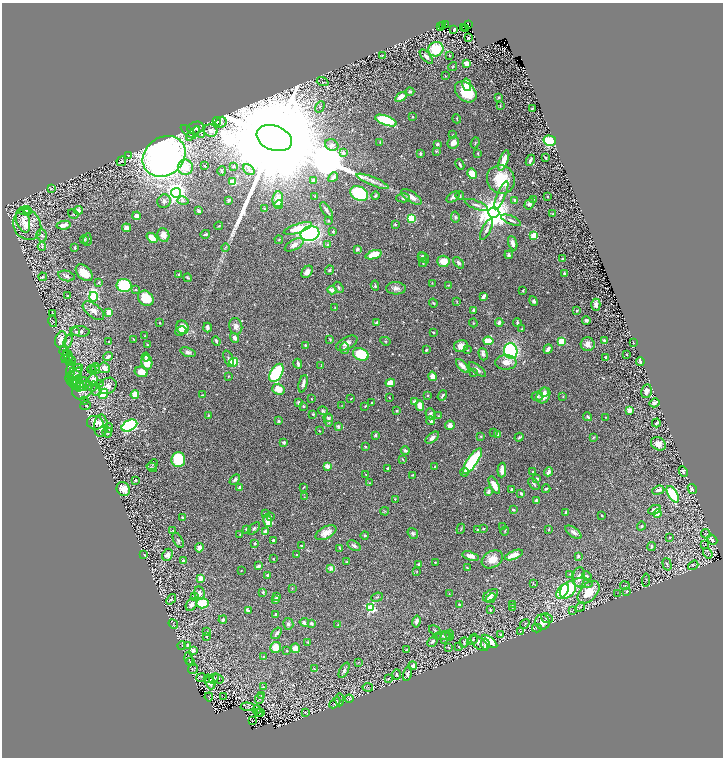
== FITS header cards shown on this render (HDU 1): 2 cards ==
NAXIS1  =                 1441
NAXIS2  =                 1511

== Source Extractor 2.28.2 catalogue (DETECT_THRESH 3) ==
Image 1441 x 1511 px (HDU 1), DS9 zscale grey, zoomed out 1/2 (1 PNG px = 2 x 2 image px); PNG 725 x 760 px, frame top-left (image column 1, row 1510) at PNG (2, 3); each listed source drawn as its Kron ellipse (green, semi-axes under 4 px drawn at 4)
Background 0.955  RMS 0.024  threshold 0.0709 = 3 sigma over >= 5 px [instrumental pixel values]
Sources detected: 675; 36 cannot appear on this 1/2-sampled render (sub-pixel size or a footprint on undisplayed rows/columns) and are neither listed nor drawn; of the other 639, the 500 brightest by FLUX_AUTO listed and drawn (139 fainter detections omitted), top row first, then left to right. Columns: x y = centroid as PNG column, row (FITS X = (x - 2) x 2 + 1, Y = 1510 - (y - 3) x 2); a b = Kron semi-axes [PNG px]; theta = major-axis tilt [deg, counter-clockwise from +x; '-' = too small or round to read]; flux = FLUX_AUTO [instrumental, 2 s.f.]
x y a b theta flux
445 24 2 2 - 18
468 24 2 1 - 37
442 25 2 1 - 43
440 26 2 2 - 98
463 27 2 1 - 7.3
465 28 2 1 - 22
454 30 3 2 - 5
468 38 3 2 - 6.2
436 49 8 7 - 160
382 55 4 2 - 2.6
450 55 3 2 - 2.5
426 57 9 4 -49 23
467 63 4 3 - 58
453 66 5 3 - 3.7
445 76 3 2 - 2.4
323 82 6 2 -20 3.5
467 85 6 4 -77 42
410 91 4 4 - 8.1
466 92 12 8 -42 160
401 97 6 4 36 45
498 97 4 3 - 4.5
500 105 4 3 - 4.7
320 107 6 2 60 4.9
532 109 2 2 - 4
412 117 3 3 - 3.7
457 119 4 2 - 3.5
386 120 11 4 -20 320
217 121 4 3 - 10
221 122 6 5 - 13
196 128 8 6 19 24
188 131 8 4 -39 10
211 131 7 6 - 25
193 133 9 3 47 12
201 134 3 3 - 3.6
453 135 3 2 - 4.3
274 138 18 12 -21 370000
550 141 6 5 - 200
380 143 4 2 - 3
453 143 6 5 - 35
475 143 6 2 70 3.7
437 144 3 3 - 14
332 145 7 5 -28 15
436 151 4 3 - 4.7
343 153 4 3 - 15
478 153 3 3 - 4
420 154 3 2 - 8.5
128 155 4 3 - 4.4
164 156 23 19 37 3200
545 157 3 2 - 3.1
504 160 11 3 70 79
530 160 6 3 64 13
121 161 5 4 - 9.3
460 165 5 2 - 7.2
205 166 2 2 - 3.8
233 166 3 3 - 5.9
185 167 8 7 - 80
249 170 6 4 -39 14
222 171 4 2 - 4.3
472 174 5 4 - 76
333 177 5 4 - 20
501 179 15 13 -58 160
313 180 3 3 - 21
373 181 17 4 -22 27
233 182 4 4 - 68
51 189 3 2 - 2.3
176 193 5 5 - 3200
359 193 9 6 -28 310
501 195 15 4 66 23
315 196 3 2 - 3.4
375 196 4 3 - 5.9
460 196 4 4 - 6.8
411 197 12 5 -34 32
453 197 7 4 33 18
548 197 2 2 - 4.8
403 198 7 4 0 11
278 199 8 5 85 41
534 199 3 3 - 2.6
229 200 3 2 - 6.2
514 200 2 2 - 10
164 201 7 6 - 17
183 201 6 4 -14 8.5
529 204 6 4 57 13
279 205 4 3 - 16
476 205 12 4 -22 17
264 209 3 3 - 3.3
24 210 5 4 - 20
78 210 5 3 - 21
326 210 9 3 -56 14
27 211 5 3 - 6.5
199 211 3 2 - 13
494 213 5 5 - 11000
553 213 3 2 - 3
73 214 5 3 - 5.4
136 216 4 3 - 28
455 217 5 4 - 7.7
411 218 4 3 - 170
511 220 10 3 -23 12
23 221 12 6 -74 37
329 221 2 2 - 7.5
395 224 3 3 - 4.8
27 225 16 13 -62 90
64 225 7 3 10 30
219 226 4 3 - 3.6
126 228 4 4 - 28
298 228 15 4 18 100
486 229 11 3 63 16
333 231 2 2 - 11
205 234 5 2 - 6.6
310 234 9 7 13 940
42 235 6 5 - 9.6
163 235 7 6 - 43
534 236 4 3 - 100
152 238 6 4 -40 67
87 239 6 4 86 12
84 240 4 4 - 4.8
279 240 4 3 - 3.9
513 243 7 4 -70 26
294 245 10 5 28 30
327 245 4 3 - 8.2
42 246 4 4 - 6.1
225 247 4 2 - 5.2
75 248 3 2 - 4.3
357 249 4 4 - 9.7
374 255 8 3 19 110
509 255 4 3 - 7.2
422 256 4 3 - 8.9
424 257 6 4 -46 11
563 259 2 2 - 5.6
443 261 6 5 - 56
423 263 4 2 - 7.3
458 263 7 4 -48 11
329 270 5 4 - 7.5
307 272 7 5 51 30
84 273 10 6 -44 85
564 273 4 3 - 5.8
179 275 4 2 - 4.9
66 276 8 5 -12 17
43 277 4 3 - 6
187 278 4 3 - 5.4
98 282 4 3 - 3.4
432 283 2 2 - 4
449 285 4 2 - 3.2
124 286 7 6 - 240
375 286 5 3 - 7.6
339 287 6 3 -58 8.2
396 288 10 6 -3 22
136 290 4 3 - 5.1
332 290 4 3 - 29
523 291 3 2 - 3.7
68 296 2 2 - 3.4
484 296 4 2 - 20
93 297 5 4 - 540
146 298 8 7 - 110
456 301 3 2 - 2.6
533 301 5 4 - 11
433 303 4 3 - 5.1
596 305 6 4 -89 22
335 308 3 2 - 2.4
473 310 3 2 - 7.9
93 311 12 6 -38 29
577 311 3 3 - 3.8
109 312 4 4 - 48
52 314 3 2 - 4.9
586 320 4 3 - 13
53 321 6 2 -76 3
499 322 4 3 - 20
517 322 4 3 - 7.2
160 323 2 2 - 4.3
376 323 4 4 - 6
473 323 4 2 - 3
236 326 8 6 -77 24
183 327 7 6 - 68
207 327 5 3 - 14
522 329 3 3 - 5.2
80 331 10 5 -6 20
181 331 6 4 27 20
75 332 4 4 - 6.8
433 332 3 2 - 3.4
145 336 2 2 - 3
235 338 5 3 - 19
61 339 8 5 70 46
134 339 3 2 - 2.8
330 339 4 2 - 3.5
68 341 7 4 70 12
216 341 5 2 - 11
385 341 5 3 - 4.3
488 341 5 4 - 82
561 341 3 3 - 200
604 341 2 2 - 14
109 342 3 2 - 4.8
347 343 11 6 28 30
633 343 2 1 - 2.3
147 344 3 2 - 3.9
588 344 7 7 - 34
305 345 4 4 - 4.6
461 346 7 6 - 33
345 348 6 4 -83 11
548 349 5 3 - 21
426 350 4 2 - 5
468 350 3 2 - 2.6
64 351 5 2 - 4.8
511 351 8 6 -78 600
188 352 8 4 -18 12
361 354 8 6 -21 190
483 354 6 4 -74 13
627 354 2 2 - 2.9
68 355 6 3 -56 7.3
65 357 6 2 76 4.1
108 357 5 3 - 21
146 357 4 3 - 7.4
606 357 2 2 - 11
228 359 9 3 -71 11
68 360 6 3 -74 7.5
71 360 5 2 - 3.9
234 362 4 3 - 140
506 362 10 7 0 42
640 362 4 3 - 8.4
147 363 7 5 -80 63
298 364 5 2 - 10
321 366 3 2 - 2.5
462 366 8 4 -48 29
95 367 5 3 - 5.1
104 368 5 5 - 26
91 369 4 2 - 2.5
71 370 9 4 84 12
95 370 5 3 - 6.4
477 370 10 4 -38 15
76 371 8 5 43 18
141 372 6 5 - 45
473 372 3 3 - 3.1
76 373 7 3 47 11
276 373 10 6 60 390
228 376 2 2 - 2.9
433 376 5 4 - 35
74 377 8 7 - 19
93 380 5 5 - 41
74 382 4 1 - 2.4
76 383 6 3 63 5.5
390 383 5 4 - 78
78 384 5 2 - 4.7
82 384 8 3 61 8.6
100 384 3 3 - 4
303 384 9 3 75 16
77 386 10 2 -21 5.8
93 386 5 2 - 3.2
108 386 9 7 31 29
278 389 6 5 - 57
82 390 10 9 - 34
96 390 5 5 - 7.9
647 391 7 5 77 26
544 392 4 4 - 13
103 394 5 4 - 140
135 395 4 3 - 67
202 395 2 2 - 5.5
428 395 3 3 - 3.7
442 395 5 2 - 7.7
543 395 8 6 59 59
537 396 6 4 -2 8.3
563 396 3 2 - 2.4
389 397 2 2 - 4.3
312 399 2 2 - 3.2
351 399 4 2 - 3.5
85 401 4 2 - 3.7
414 402 4 3 - 15
299 403 4 3 - 9.6
372 403 2 2 - 3.4
654 403 5 2 - 18
342 405 3 2 - 2.4
420 405 5 3 - 57
86 406 5 4 - 6.8
303 406 4 3 - 5.1
365 406 3 2 - 4.7
629 410 4 4 - 19
323 411 5 4 - 6.1
397 411 3 3 - 5.9
313 414 2 2 - 4.7
430 414 5 5 - 8.8
208 415 4 3 - 4.1
439 416 4 3 - 4.2
588 417 4 3 - 8.3
606 417 2 2 - 3.3
328 418 5 3 - 7.1
329 420 6 4 88 11
279 421 4 3 - 7.2
431 421 4 3 - 12
95 423 8 7 - 44
656 423 4 2 - 12
450 425 5 4 - 23
101 426 11 7 88 66
129 426 8 5 28 790
338 426 4 4 - 9.7
109 428 5 3 - 5.1
319 431 3 2 - 3.5
107 432 5 5 - 10
494 432 4 3 - 3.4
498 434 3 3 - 28
375 435 2 2 - 26
481 436 3 2 - 4.3
519 437 5 3 - 6.7
593 437 4 3 - 3.7
432 438 8 4 38 17
284 442 4 3 - 9.7
658 444 8 6 -33 38
365 447 3 3 - 4.6
405 450 4 3 - 15
178 459 7 6 - 170
403 459 4 2 - 3.7
472 461 15 5 55 410
153 465 6 2 48 5.3
327 466 3 2 - 93
152 467 6 3 -35 4.4
435 467 3 2 - 3.2
387 468 3 2 - 5.9
502 470 7 3 88 38
683 471 6 3 -64 9.6
465 472 4 4 - 12
533 472 4 3 - 4.8
548 472 5 3 - 21
366 475 3 2 - 2.7
413 475 3 3 - 4.2
537 478 4 3 - 6.7
135 480 3 2 - 6.8
235 480 6 3 44 12
370 483 3 3 - 2.9
534 484 7 3 -50 7.2
494 485 9 4 -63 47
304 487 4 2 - 3.7
239 488 4 3 - 11
123 489 7 6 - 45
511 489 3 2 - 7.3
546 489 4 3 - 7.5
692 489 5 3 - 18
658 490 6 3 20 20
488 491 3 3 - 15
521 493 3 2 - 7
673 494 9 4 -59 240
304 497 3 2 - 2.5
395 499 3 2 - 2.5
536 501 4 2 - 11
513 510 3 2 - 7.1
655 510 6 4 22 38
385 511 4 2 - 3.7
566 512 3 2 - 3.8
265 513 3 3 - 3.8
657 514 4 4 - 24
602 515 2 2 - 5.8
270 517 3 3 - 6.9
182 518 2 2 - 6.4
268 521 6 4 -73 110
641 526 4 3 - 3.6
503 527 4 3 - 4.7
254 528 8 4 46 10
246 529 3 3 - 9.3
461 529 5 2 - 3.5
483 529 3 2 - 4
549 529 4 3 - 3.8
478 530 3 3 - 6
172 531 4 2 - 2.7
265 531 2 2 - 43
505 531 5 2 - 3.8
573 532 9 4 -37 17
326 533 11 6 28 50
413 533 6 4 -56 12
240 534 2 2 - 2.8
706 534 5 3 - 3.5
365 535 4 3 - 3.9
670 537 2 2 - 4.3
178 540 8 4 -62 9.1
273 540 2 2 - 13
712 540 5 3 - 15
255 543 3 3 - 6.2
705 544 2 1 - 40
301 545 3 2 - 4.1
354 546 7 4 -34 12
652 546 4 3 - 11
199 548 5 4 - 23
340 548 3 2 - 5.6
708 553 5 1 - 2.9
144 555 2 2 - 4
168 555 6 5 - 24
296 555 3 2 - 3.4
514 555 9 3 22 57
470 556 8 4 -15 37
578 556 3 2 - 5.5
273 559 3 2 - 3.1
492 559 11 8 30 49
183 561 4 3 - 11
347 562 3 3 - 4.3
435 562 4 3 - 3.8
419 564 2 2 - 30
667 564 6 4 -74 9.1
693 565 5 2 - 4
259 566 4 3 - 15
467 567 4 2 - 3.1
331 568 2 2 - 61
241 571 2 2 - 3.6
417 571 3 2 - 2.8
570 574 3 3 - 4.1
268 575 3 3 - 10
587 576 5 3 - 8.5
579 577 10 6 83 30
200 578 3 3 - 32
646 580 7 4 86 4.2
533 583 3 2 - 3.7
583 583 9 5 -7 20
625 586 5 2 - 2.5
292 588 3 2 - 2.8
568 590 9 7 49 350
563 591 8 5 55 200
627 591 3 3 - 5.8
263 592 3 2 - 6.3
589 592 13 8 48 100
199 593 7 5 -78 24
618 593 3 3 - 2.6
449 594 3 2 - 2.7
490 595 8 5 36 28
194 596 3 2 - 3.1
277 596 4 3 - 6.3
377 597 6 3 22 5.6
491 598 5 3 - 8.1
171 599 6 4 51 7
276 600 4 3 - 14
202 603 6 5 - 140
459 604 3 2 - 4.8
512 604 3 2 - 3.2
191 605 7 5 60 25
512 607 4 3 - 4.9
580 607 6 3 49 6.2
371 608 3 3 - 390
490 610 3 2 - 3.5
573 610 4 2 - 2.5
248 611 4 3 - 7.4
275 614 3 2 - 3.9
547 618 6 4 -25 10
223 620 4 3 - 9.1
416 621 6 4 78 17
304 622 5 4 - 14
543 622 7 7 - 45
311 623 3 2 - 14
173 624 5 4 - 4.8
288 624 6 5 - 12
338 624 3 2 - 3.4
525 624 5 2 - 3.9
537 628 5 2 - 3.3
435 630 6 2 -30 4.1
207 631 3 3 - 3.6
520 631 3 3 - 3.7
276 633 6 3 55 13
500 634 2 2 - 3.6
450 635 5 3 - 5.3
443 636 9 3 4 9.7
206 637 4 3 - 3.9
445 637 6 4 73 9.1
473 639 6 3 58 5.2
433 641 6 4 47 11
490 641 9 4 -39 72
308 642 4 2 - 3.5
464 642 5 2 - 4.4
479 643 10 5 -39 27
485 644 5 4 - 16
182 645 4 2 - 2.3
187 645 3 3 - 2.3
459 646 3 2 - 3.4
276 647 5 5 - 67
295 648 5 4 - 35
449 648 4 2 - 2.4
193 650 4 4 - 27
406 650 3 2 - 3
287 651 4 3 - 3.7
264 656 2 2 - 6.9
189 659 6 2 -73 4.6
190 662 3 2 - 2.6
358 662 3 2 - 2.5
413 666 4 3 - 19
193 669 5 2 - 3.9
314 669 3 2 - 4.2
344 670 8 3 62 12
397 674 5 3 - 5.4
408 674 7 3 73 11
201 678 5 1 - 3.1
389 678 4 3 - 3.8
209 679 5 2 - 3.1
214 679 5 3 - 5.3
218 679 6 2 -35 3.2
210 683 7 4 -66 42
263 687 4 2 - 4.4
368 687 5 2 - 3.2
261 696 3 2 - 2.6
209 697 4 2 - 2.5
224 697 2 1 - 27
260 698 5 2 - 4.2
349 699 4 2 - 2.7
340 700 7 2 90 3.3
335 703 6 1 45 4.2
248 707 7 2 -5 4.7
257 710 4 3 - 17
258 712 2 2 - 7.9
260 712 2 1 - 29
305 712 4 4 - 4.7
253 721 2 1 - 7.1
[139 fainter detections neither listed nor drawn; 36 sub-pixel or undisplayed-footprint detections neither listed nor drawn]